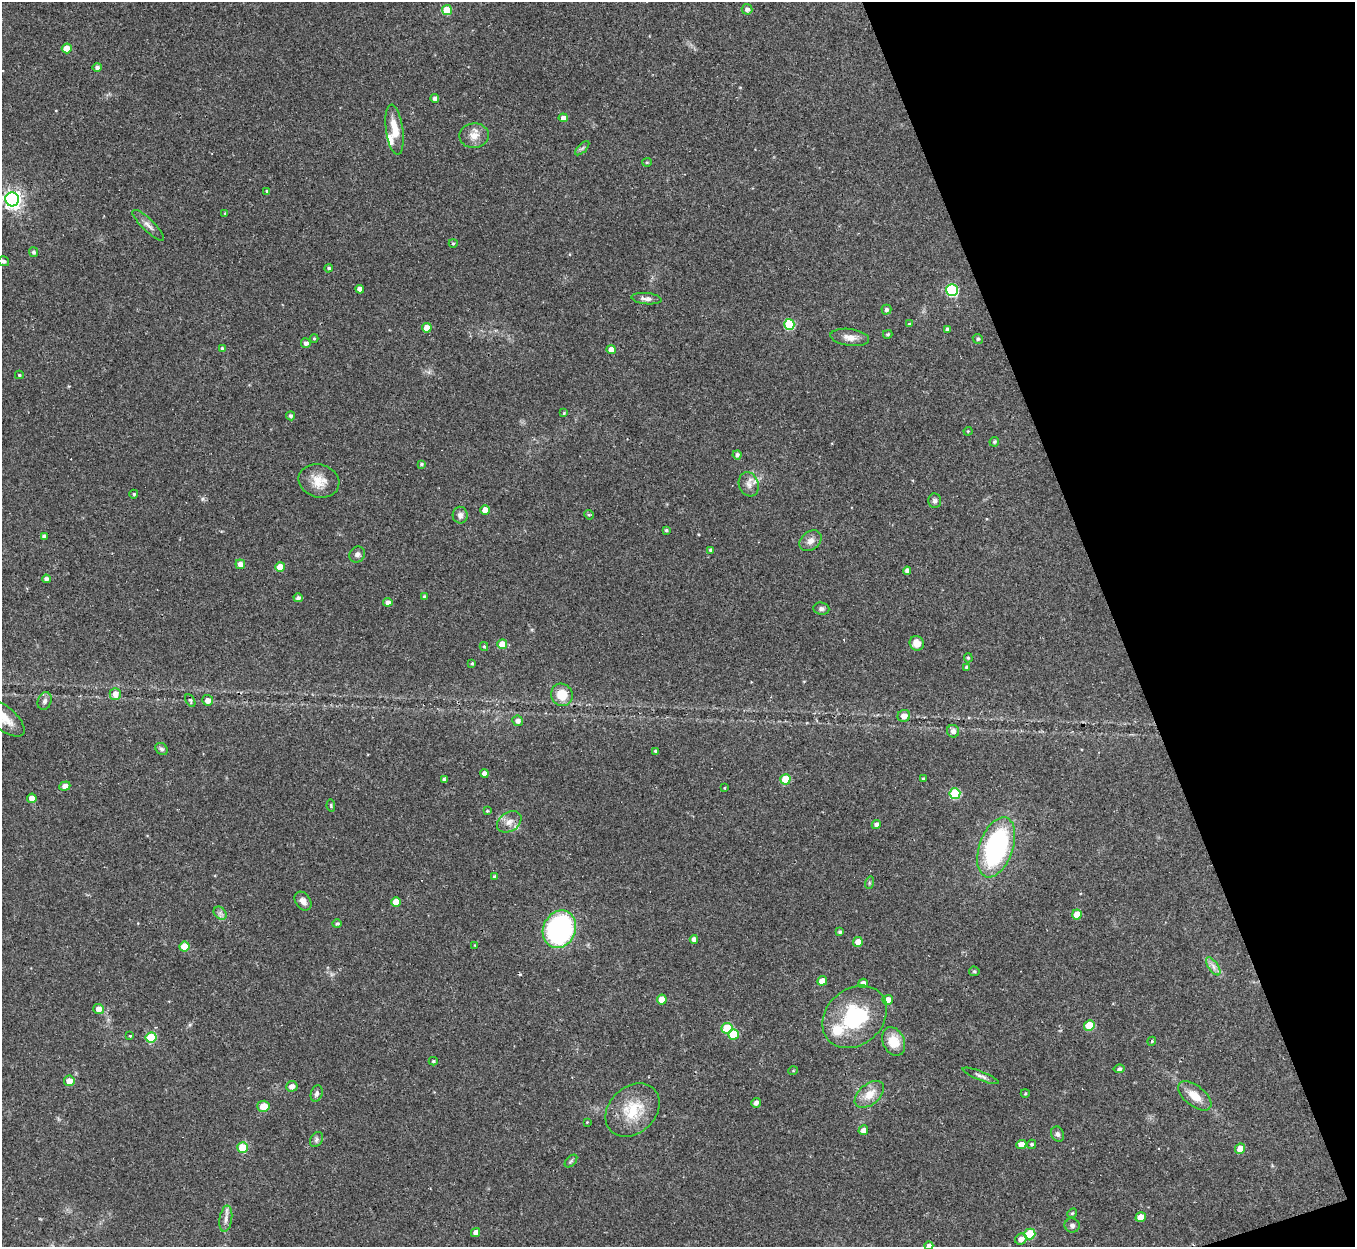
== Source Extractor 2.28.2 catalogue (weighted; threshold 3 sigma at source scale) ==
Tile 12 of 4 x 4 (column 4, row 3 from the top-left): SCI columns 4061-5413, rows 1388-2632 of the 5413 x 5393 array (HDU 1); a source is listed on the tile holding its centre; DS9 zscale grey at full resolution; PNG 1357 x 1249 px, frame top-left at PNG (2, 2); each listed source drawn as its Kron ellipse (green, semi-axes under 4 px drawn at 4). Shown black and unused: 18% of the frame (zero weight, under 2 of 3 exposures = <1% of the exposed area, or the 3 px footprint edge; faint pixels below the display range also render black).
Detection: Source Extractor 2.28.2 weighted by HDU 2 'WHT'; one run over the whole footprint, this tile lists its part. Background 0.0562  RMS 0.0055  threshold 0.0246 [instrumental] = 3 sigma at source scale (4.5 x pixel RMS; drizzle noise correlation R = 1.50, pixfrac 1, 0.05/0.05 arcsec/px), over >= 5 px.
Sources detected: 153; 2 cosmic-ray / hot-pixel residue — neither listed nor drawn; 3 inside a brighter listed object's ellipse — not listed separately; the other 148 listed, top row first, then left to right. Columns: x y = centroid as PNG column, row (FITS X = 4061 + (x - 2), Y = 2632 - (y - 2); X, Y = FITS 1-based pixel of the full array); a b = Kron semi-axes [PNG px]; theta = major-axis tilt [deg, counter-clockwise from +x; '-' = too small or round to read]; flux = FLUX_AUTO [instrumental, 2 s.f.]
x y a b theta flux
747 9 5 5 - 2.1
447 10 5 5 - 19
67 48 5 5 - 7.8
97 67 4 4 - 1.9
435 98 4 4 - 2.3
563 118 4 4 - 3.1
395 130 25 8 -82 10
474 136 14 12 6 5.7
582 148 9 3 45 1.1
647 162 5 4 - 0.63
267 191 4 3 - 0.93
12 199 7 7 - 240
225 213 4 3 - 0.47
148 225 21 6 -44 3.1
453 243 4 4 - 0.59
33 252 5 4 - 1.2
4 261 5 5 - 1.3
329 268 4 4 - 1
360 289 4 4 - 3.6
952 290 6 6 - 59
646 299 15 5 -5 2.6
886 310 5 5 - 1.5
789 324 5 5 - 31
909 324 4 4 - 0.58
427 328 5 4 - 6.7
947 329 4 3 - 1.4
888 334 4 3 - 0.66
850 337 19 8 -8 4.3
314 338 4 4 - 0.63
978 339 5 4 - 1.1
306 343 5 5 - 2.2
222 348 4 3 - 0.76
611 349 4 4 - 4.2
19 375 4 4 - 0.7
564 413 4 4 - 0.49
290 416 4 4 - 1.3
968 431 4 4 - 0.56
994 442 5 4 - 0.95
737 455 4 4 - 1.8
421 464 4 4 - 0.77
319 481 20 16 -16 8.7
749 484 12 9 -71 3.6
134 494 4 4 - 0.81
935 501 7 6 - 1.4
485 510 5 4 - 5.3
460 515 8 7 - 2.2
589 515 5 4 - 0.65
666 530 4 4 - 0.74
44 536 4 4 - 1.6
810 541 12 9 40 3.3
710 550 4 3 - 1.2
357 554 8 7 - 2.1
240 564 5 5 - 3.4
280 567 5 5 - 7.8
907 571 4 4 - 2.1
46 579 4 4 - 1.7
425 597 3 3 - 1.1
298 598 4 4 - 1.6
388 602 5 4 - 2.2
821 609 8 6 -6 1.5
917 643 7 7 - 5.4
502 644 5 5 - 9.5
484 646 4 4 - 0.68
968 658 5 4 - 0.66
472 664 3 3 - 0.77
966 667 4 4 - 0.65
115 694 6 5 - 4.6
562 695 11 10 - 9.4
190 700 7 4 -59 0.84
208 700 5 5 - 3.1
45 701 9 6 67 1.9
904 716 6 6 - 4
4 718 25 11 -41 9.3
518 721 5 5 - 2.4
953 731 6 6 - 2.3
161 749 7 5 -45 1.3
655 751 4 4 - 0.95
484 773 4 4 - 2
785 779 5 5 - 16
923 779 4 3 - 0.57
444 780 3 3 - 1.2
65 786 5 4 - 2.7
725 788 4 3 - 0.49
955 794 5 5 - 30
32 798 5 4 - 5.3
331 806 6 4 -81 0.67
487 811 4 3 - 0.56
509 822 13 9 35 4
876 825 5 4 - 2.3
996 847 31 17 71 80
495 877 3 3 - 1.4
869 883 6 4 72 0.72
303 901 10 7 -55 3
396 902 5 4 - 7.5
220 913 7 5 -45 1.7
1077 914 5 4 - 8.8
337 924 5 4 - 0.97
559 929 19 16 65 100
840 932 4 4 - 0.96
694 939 4 4 - 2.6
858 942 5 5 - 4.6
475 945 3 3 - 0.46
184 947 5 5 - 14
1213 966 10 5 -56 2.2
974 971 5 5 - 0.7
822 981 5 4 - 5.9
863 983 5 4 - 3.3
662 1000 5 5 - 8.1
888 1000 5 5 - 5.4
98 1009 5 5 - 3.8
855 1017 35 28 42 41
1089 1026 5 5 - 18
727 1028 5 5 - 20
733 1034 5 5 - 13
130 1035 3 3 - 1.3
151 1037 5 5 - 25
894 1041 15 11 -66 9.7
1152 1041 4 3 - 0.51
433 1061 4 4 - 0.76
1119 1069 5 4 - 1.3
793 1071 5 3 - 0.43
981 1076 19 4 -21 2.1
69 1081 5 5 - 4.7
292 1086 6 5 - 2.6
317 1093 8 5 72 1.5
1025 1093 4 4 - 0.56
869 1094 17 10 39 7.7
1195 1096 20 10 -38 7.2
756 1103 5 4 - 2
263 1106 6 5 - 6.4
632 1110 30 23 44 19
587 1122 3 3 - 0.37
863 1130 5 4 - 3.1
1058 1134 8 6 -65 1.8
316 1139 8 5 56 1.4
1021 1144 5 4 - 5.7
1032 1144 4 4 - 0.89
242 1147 5 5 - 17
1240 1149 5 5 - 6.1
571 1161 7 4 45 0.91
1072 1213 5 4 - 0.84
1141 1217 5 4 - 5.8
226 1219 13 6 82 2.9
1072 1225 7 7 - 1.5
476 1232 5 4 - 2.9
1030 1234 5 5 - 24
1021 1239 6 5 - 3.4
929 1246 4 4 - 2.4
Isophote crosses this tile's border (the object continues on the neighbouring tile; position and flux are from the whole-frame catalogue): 3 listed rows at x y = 12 199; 4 718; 929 1246